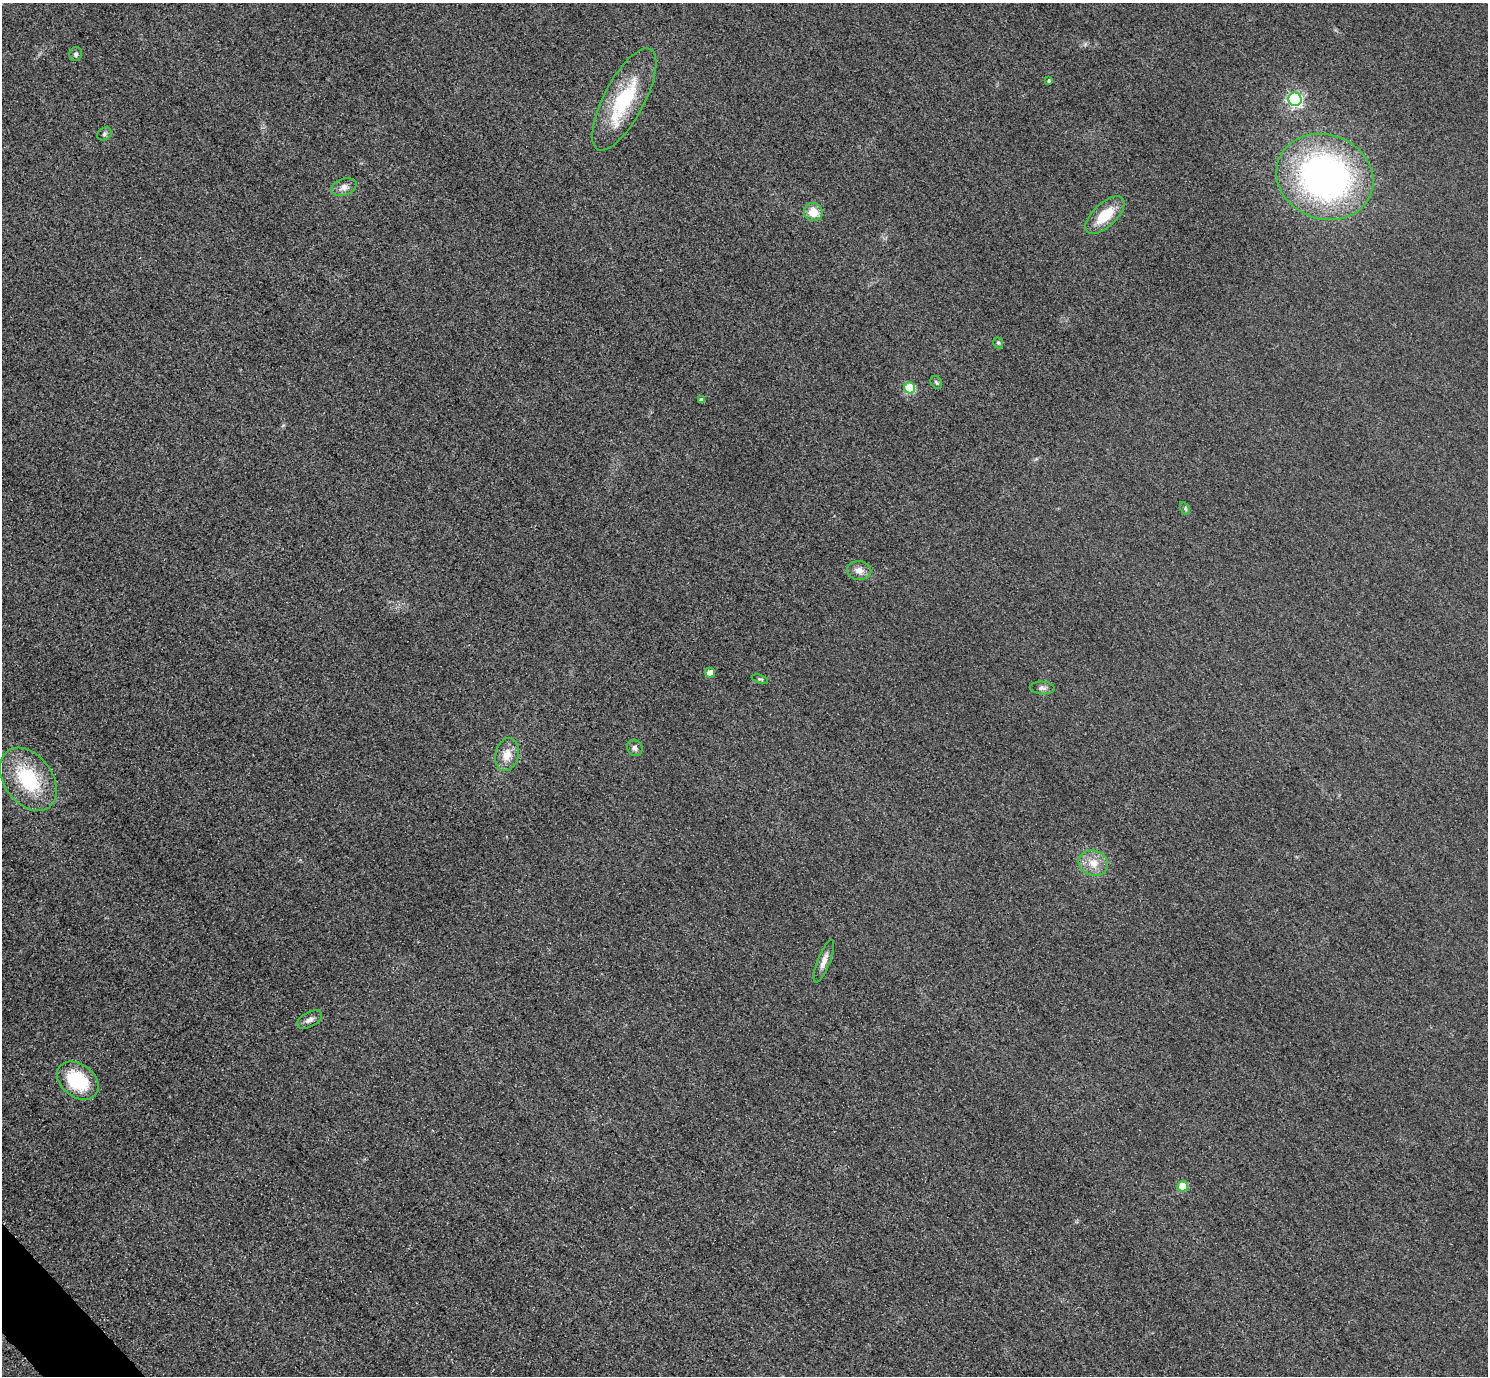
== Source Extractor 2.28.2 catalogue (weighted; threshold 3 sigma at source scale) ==
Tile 7 of 4 x 4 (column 3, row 2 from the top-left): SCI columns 3004-4489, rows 2930-4303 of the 6005 x 6003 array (HDU 1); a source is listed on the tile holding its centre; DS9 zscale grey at full resolution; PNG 1490 x 1378 px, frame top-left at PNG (2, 3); each listed source drawn as its Kron ellipse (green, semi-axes under 4 px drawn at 4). Shown black and unused: <1% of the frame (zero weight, under 3 of 4 exposures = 3% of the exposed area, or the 3 px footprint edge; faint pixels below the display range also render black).
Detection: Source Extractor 2.28.2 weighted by HDU 2 'WHT'; one run over the whole footprint, this tile lists its part. Background 0.052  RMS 0.016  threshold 0.0723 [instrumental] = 3 sigma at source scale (4.5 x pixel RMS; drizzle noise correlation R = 1.50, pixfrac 1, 0.05/0.05 arcsec/px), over >= 5 px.
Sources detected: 26; all 26 listed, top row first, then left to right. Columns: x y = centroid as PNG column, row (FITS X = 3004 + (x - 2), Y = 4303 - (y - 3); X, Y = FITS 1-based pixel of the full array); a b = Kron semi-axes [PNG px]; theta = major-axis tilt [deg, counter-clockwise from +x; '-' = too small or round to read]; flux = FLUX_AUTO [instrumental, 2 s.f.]
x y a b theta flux
76 54 7 6 - 3.9
1049 81 3 3 - 2.8
624 99 57 20 62 120
1295 99 7 6 - 320
104 134 7 6 - 3.9
1325 177 49 42 -21 570
344 187 13 8 18 10
813 212 9 9 - 23
1105 215 24 11 43 40
998 343 6 4 -69 2.4
936 382 7 5 -58 2.7
910 388 5 5 - 76
701 400 4 4 - 3.6
1185 508 7 4 -58 2.6
859 570 12 9 -10 11
710 673 5 5 - 14
760 679 8 4 -17 2.6
1042 688 12 6 -4 5.4
635 748 8 7 - 5.8
507 755 17 11 76 21
28 779 35 24 -53 110
1093 863 15 12 -17 22
824 961 22 6 69 11
310 1019 14 7 28 7.7
78 1081 23 16 -37 89
1183 1186 5 5 - 41